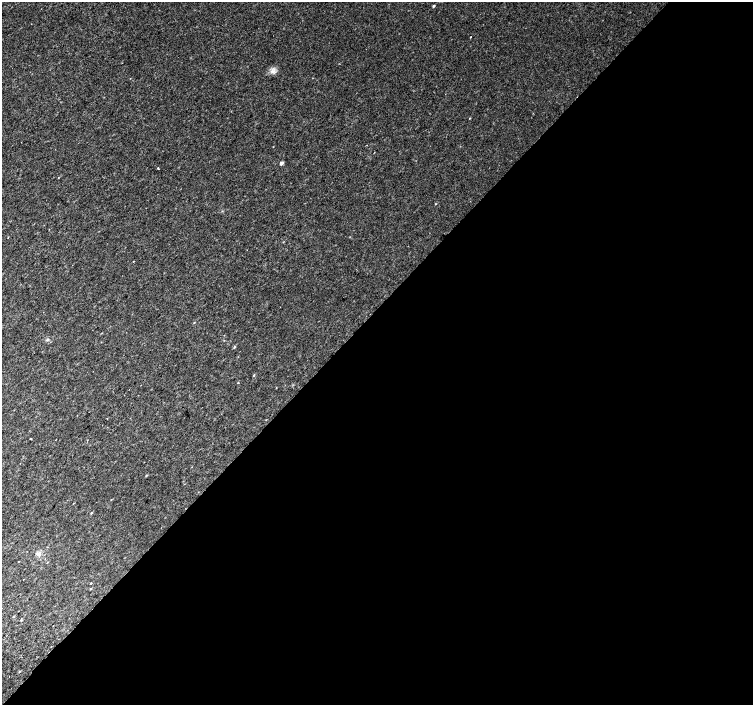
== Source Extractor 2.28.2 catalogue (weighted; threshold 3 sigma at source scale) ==
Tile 12 of 4 x 4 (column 4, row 3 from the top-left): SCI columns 4545-6046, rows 1673-3078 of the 6074 x 6092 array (HDU 1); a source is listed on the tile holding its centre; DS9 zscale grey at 2 x 2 block average (1 PNG px = mean of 2 x 2 image px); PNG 755 x 707 px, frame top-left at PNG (2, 2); no overlay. Shown black and unused: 56% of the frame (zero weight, under 2 of 3 exposures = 2% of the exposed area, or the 3 px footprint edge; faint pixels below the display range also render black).
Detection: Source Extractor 2.28.2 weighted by HDU 2 'WHT'; one run over the whole footprint, this tile lists its part. Background 0.0335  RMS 0.011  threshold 0.0514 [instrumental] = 3 sigma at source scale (4.5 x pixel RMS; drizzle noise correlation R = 1.50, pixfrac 1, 0.0396/0.0396 arcsec/px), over >= 5 px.
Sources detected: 22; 1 cosmic-ray / hot-pixel residue — not listed; the other 21 listed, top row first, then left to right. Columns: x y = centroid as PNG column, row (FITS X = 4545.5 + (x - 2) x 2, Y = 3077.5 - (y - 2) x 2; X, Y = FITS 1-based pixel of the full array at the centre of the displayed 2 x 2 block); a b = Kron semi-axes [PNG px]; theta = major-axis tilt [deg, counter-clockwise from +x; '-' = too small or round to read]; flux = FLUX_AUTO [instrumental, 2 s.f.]
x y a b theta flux
434 6 2 2 - 4.8
471 37 2 2 - 3.4
272 71 5 2 - 5.2
470 118 2 2 - 1.4
281 163 2 2 - 16
158 168 2 2 - 11
436 204 2 2 - 1.4
8 237 2 2 - 1.6
133 261 2 2 - 1.1
194 322 2 2 - 1.3
234 347 3 3 - 2.5
254 375 3 2 - 2
107 418 2 2 - 7.5
30 439 2 2 - 5.5
146 475 3 2 - 2.1
91 513 2 2 - 1.9
38 554 6 5 - 8.3
91 583 2 2 - 1.4
91 589 3 2 - 2
13 616 3 2 - 2.2
21 620 3 2 - 1.7
Diffuse or blended objects may show on this block-average render without a row.